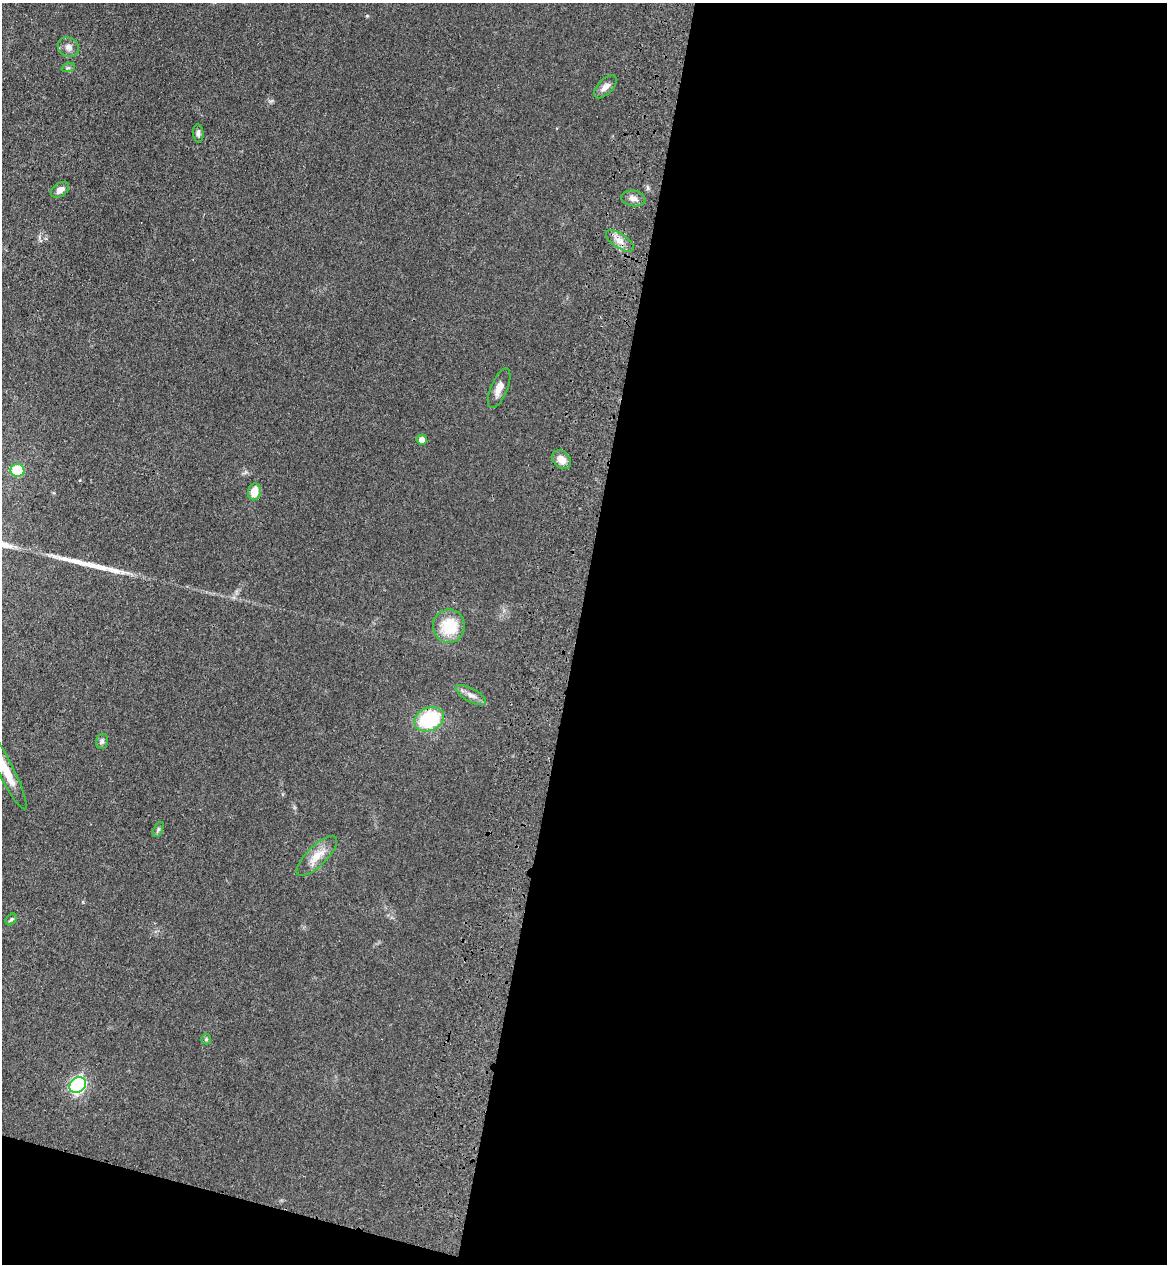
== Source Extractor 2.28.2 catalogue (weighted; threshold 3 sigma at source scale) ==
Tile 16 of 4 x 4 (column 4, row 4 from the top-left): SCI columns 3735-4899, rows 38-1299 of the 5260 x 5122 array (HDU 1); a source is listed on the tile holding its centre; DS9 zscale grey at full resolution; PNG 1169 x 1266 px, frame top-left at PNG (2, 3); each listed source drawn as its Kron ellipse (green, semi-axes under 4 px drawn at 4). Shown black and unused: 53% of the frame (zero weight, under 3 of 4 exposures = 6% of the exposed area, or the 3 px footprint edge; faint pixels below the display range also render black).
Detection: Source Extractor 2.28.2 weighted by HDU 2 'WHT'; one run over the whole footprint, this tile lists its part. Background 0.0581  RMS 0.007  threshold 0.0313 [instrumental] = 3 sigma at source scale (4.5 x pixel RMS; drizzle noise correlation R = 1.50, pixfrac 1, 0.05/0.05 arcsec/px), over >= 5 px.
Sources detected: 23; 1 long thin detection or spike segment (spike, bleed or trail) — neither listed nor drawn; the other 22 listed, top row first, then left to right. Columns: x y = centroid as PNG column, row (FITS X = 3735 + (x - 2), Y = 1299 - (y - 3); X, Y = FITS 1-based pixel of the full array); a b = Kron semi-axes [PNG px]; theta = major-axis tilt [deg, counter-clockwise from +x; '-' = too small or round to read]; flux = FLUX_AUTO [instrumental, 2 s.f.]
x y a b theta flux
68 47 11 9 -35 3.6
68 68 7 4 18 1.2
605 87 14 7 45 4.1
198 133 9 5 -85 2
60 190 10 6 34 3.8
633 198 12 8 -8 3.7
620 241 16 7 -35 5.2
499 388 21 8 67 5.9
422 440 5 5 - 5.1
562 460 10 8 -43 6.7
17 470 7 6 - 19
254 492 8 6 79 10
449 626 16 16 - 23
471 695 17 6 -29 4.3
429 719 15 11 22 45
102 741 7 6 - 1.7
6 771 43 8 -63 15
158 829 8 4 63 1.3
317 856 26 10 44 11
11 919 6 4 48 1.2
206 1039 5 5 - 0.89
78 1085 9 7 39 160
Isophote crosses this tile's border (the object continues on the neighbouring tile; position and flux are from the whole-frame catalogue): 1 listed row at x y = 6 771